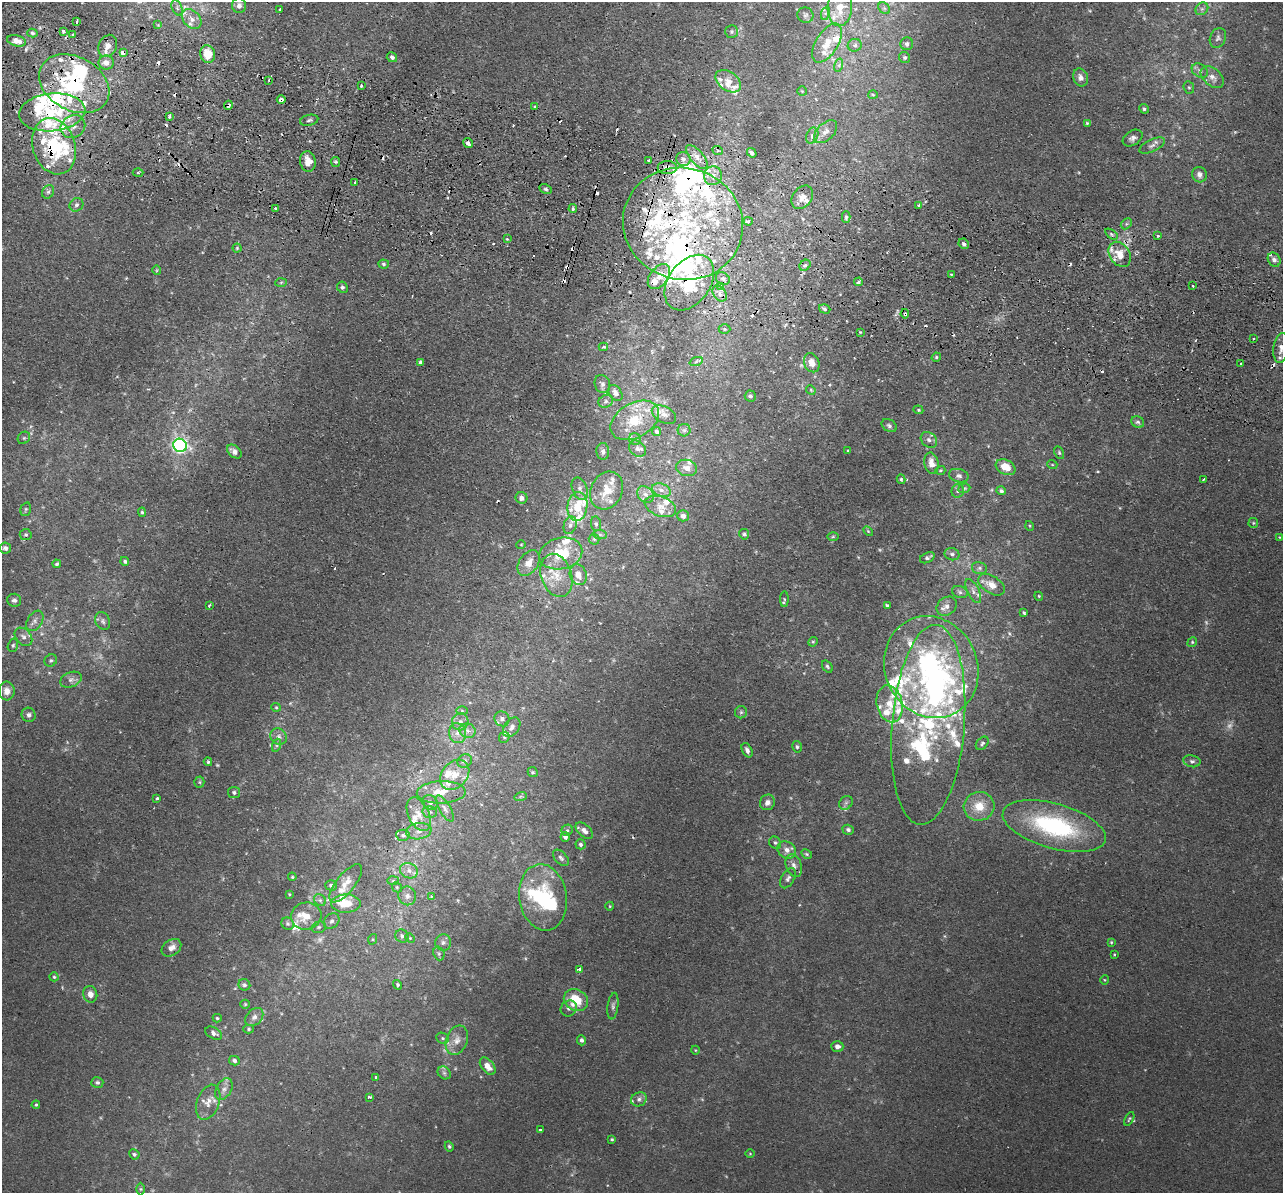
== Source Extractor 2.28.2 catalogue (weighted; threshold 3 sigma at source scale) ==
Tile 11 of 4 x 4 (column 3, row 3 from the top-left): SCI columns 2579-3859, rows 1499-2689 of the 5157 x 5256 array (HDU 1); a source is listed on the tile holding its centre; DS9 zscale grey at full resolution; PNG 1285 x 1195 px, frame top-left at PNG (2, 2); each listed source drawn as its Kron ellipse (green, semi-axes under 4 px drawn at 4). Shown black and unused: <1% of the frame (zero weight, under 2 of 3 exposures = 3% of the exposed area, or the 3 px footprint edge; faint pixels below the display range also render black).
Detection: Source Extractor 2.28.2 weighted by HDU 2 'WHT'; one run over the whole footprint, this tile lists its part. Background 0.0199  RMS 0.0051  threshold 0.0229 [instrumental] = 3 sigma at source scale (4.5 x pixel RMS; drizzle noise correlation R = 1.50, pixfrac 1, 0.05/0.05 arcsec/px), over >= 5 px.
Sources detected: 454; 9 too faint to see at this stretch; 5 inside a brighter object's white glare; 30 cosmic-ray / hot-pixel residue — neither listed nor drawn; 109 inside a brighter listed object's ellipse — not listed separately; the other 301 listed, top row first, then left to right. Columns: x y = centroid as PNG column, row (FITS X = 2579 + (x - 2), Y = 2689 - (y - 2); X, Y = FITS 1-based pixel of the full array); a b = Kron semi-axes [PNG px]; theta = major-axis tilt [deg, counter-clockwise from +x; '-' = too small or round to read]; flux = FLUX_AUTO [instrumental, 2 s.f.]
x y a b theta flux
239 6 7 7 - 2.2
177 8 8 5 -66 1.1
840 8 18 12 85 10
884 8 6 5 - 0.98
280 9 3 2 - 0.56
1202 9 7 5 43 1.3
826 13 7 4 71 1.1
805 15 8 7 - 1.4
192 19 11 8 -45 3.2
76 22 4 2 - 0.96
158 25 4 4 - 0.51
63 31 3 3 - 0.96
732 32 6 6 - 1.2
32 33 5 4 - 0.91
72 35 3 2 - 0.62
1218 38 10 8 67 1.9
16 41 9 5 -13 4.4
827 43 22 11 59 9.4
907 44 6 6 - 1.7
855 45 7 6 - 1.5
108 46 11 9 65 4.1
123 53 4 3 - 16
208 54 9 7 -76 10
392 57 5 5 - 1.5
904 57 6 5 - 0.87
106 63 7 7 - 3.7
839 65 7 4 73 1.1
1200 71 9 6 -33 2
1081 77 9 7 -69 2.5
1212 77 13 8 -42 3.6
269 80 4 3 - 0.49
728 81 14 9 -36 4.3
74 84 37 27 -28 55
361 86 3 3 - 1.2
1189 87 6 5 - 0.84
802 91 5 5 - 0.62
873 95 5 3 - 0.48
281 100 4 4 - 2
228 105 4 3 - 2.4
534 107 3 3 - 1.6
1144 109 5 4 - 0.95
52 112 33 19 6 28
170 116 3 3 - 1.4
309 120 9 5 14 1.3
1087 123 3 3 - 0.51
73 127 13 11 30 4.7
826 132 14 8 44 3.4
812 136 8 5 68 2.3
1133 138 11 7 32 2.1
468 143 5 3 - 2.4
1152 145 13 6 26 2.3
54 146 29 21 -72 35
718 151 5 3 - 0.73
752 153 5 3 - 1.5
697 157 14 6 -50 3.8
683 159 7 7 - 2.1
648 160 3 3 - 1.9
308 161 10 7 -81 5.8
336 162 5 4 - 0.77
667 168 9 6 0 2.8
138 173 5 3 - 0.68
1199 175 8 7 - 2.5
713 176 9 9 - 4.1
355 182 3 3 - 0.66
546 189 6 4 -27 0.95
48 192 7 5 61 1.2
802 197 13 9 52 3.6
76 205 7 6 - 1.5
919 205 3 3 - 1.4
275 208 3 2 - 0.5
573 209 4 3 - 0.93
846 217 6 4 -90 0.87
748 221 4 3 - 1.6
683 224 60 56 -16 110
1126 224 6 4 46 0.93
1111 234 7 3 -36 0.85
1158 236 3 2 - 0.86
507 239 3 3 - 0.67
964 244 5 4 - 1.2
237 248 4 4 - 0.63
1120 254 13 10 -56 7.5
1274 260 7 6 - 2.1
384 264 5 4 - 0.97
805 265 6 5 - 1
157 270 5 3 - 0.43
951 274 2 2 - 0.49
659 277 14 9 52 5.2
723 279 7 6 - 1.7
281 282 6 4 3 0.68
858 282 4 3 - 1.4
689 283 31 21 54 32
1193 286 3 2 - 0.81
342 287 6 5 - 1.1
721 287 4 3 - 2.5
720 293 9 6 -55 2.5
825 309 6 4 -19 1.1
905 314 4 3 - 1.3
724 329 6 5 - 0.75
860 332 3 3 - 0.46
1253 338 3 2 - 0.7
603 347 4 3 - 0.74
1281 348 15 7 82 3.8
936 357 5 4 - 0.71
420 362 4 3 - 1.2
696 362 7 4 20 0.95
812 363 10 7 -67 4.8
1240 363 3 2 - 0.68
602 384 9 7 -68 1.5
811 390 5 4 - 0.59
615 393 9 6 -56 2.6
750 396 5 5 - 1.3
606 401 7 6 - 1.6
918 410 5 4 - 0.61
664 415 13 8 -28 2.7
635 420 26 17 30 17
1138 422 7 5 -32 1.2
889 426 8 6 -33 1.3
684 430 6 6 - 1.2
657 432 4 4 - 1.4
24 438 7 5 44 1.2
635 439 6 6 - 1.2
929 440 9 7 -39 1.9
180 445 7 6 - 130
638 449 9 7 -36 1.9
603 451 8 6 -88 1.7
848 451 3 3 - 0.51
234 452 8 5 -41 3
1059 453 7 4 -64 0.86
931 463 11 7 -80 4.7
1052 464 5 3 - 0.48
1006 467 10 7 -28 8.5
687 468 10 8 -14 3.6
940 470 5 3 - 0.5
959 476 10 6 -14 1.7
901 479 5 4 - 0.74
1203 479 3 2 - 0.47
964 488 6 4 19 0.7
580 489 12 7 -67 2.5
607 490 20 15 62 10
661 490 10 6 -20 2.6
958 491 7 6 - 1.2
1001 491 5 4 - 1.2
645 494 9 7 -43 2.9
521 498 6 5 - 2.6
660 506 16 9 -20 5.3
577 507 14 10 83 11
26 509 7 5 73 0.84
142 512 4 4 - 0.8
683 516 6 5 - 3
1253 523 5 4 - 0.68
596 524 7 5 -81 1.1
570 525 9 6 71 1.8
1030 526 5 3 - 0.47
868 531 6 3 -45 0.52
744 534 5 5 - 1.3
26 535 6 5 - 0.97
600 535 7 4 -2 0.9
833 537 6 4 2 0.61
1280 537 4 3 - 0.55
594 539 5 5 - 0.86
521 545 4 4 - 0.54
5 548 6 5 - 1.7
561 554 22 15 13 20
952 554 7 6 - 1.4
927 558 8 5 25 1.6
125 561 4 4 - 1.1
529 563 14 9 56 5.8
57 564 4 4 - 0.79
979 568 8 6 -14 1.4
556 575 22 15 -71 12
578 575 10 8 -69 4.6
992 585 15 8 -33 5.7
973 591 13 6 -64 2.3
960 592 8 6 -20 1.5
1039 596 4 4 - 0.53
784 599 8 4 89 0.85
14 600 7 6 - 1.6
887 605 4 3 - 0.72
209 606 3 2 - 0.9
947 606 11 8 39 3.4
1024 613 3 3 - 0.73
35 621 11 7 58 2.6
103 621 9 7 -64 1.7
23 637 10 7 -47 2.2
813 642 5 4 - 0.65
1192 642 5 4 - 0.68
13 645 7 5 74 0.96
51 660 6 6 - 1
827 666 6 4 -52 0.9
931 667 52 46 -64 110
71 680 11 7 22 2.3
7 691 9 8 - 3.9
890 704 19 13 -79 8.2
276 707 5 4 - 0.62
462 711 6 4 -2 0.66
741 712 6 6 - 1.2
29 715 7 7 - 1.8
502 719 8 7 - 2.4
460 722 9 8 - 2.4
928 725 100 36 85 110
512 727 11 7 54 2.7
467 731 8 7 - 2.3
458 733 10 8 -75 3.2
279 737 9 7 -44 2.1
504 737 6 5 - 0.83
982 743 7 5 47 1.1
277 745 7 4 71 0.92
797 747 6 4 -75 0.87
747 750 7 5 -63 1.8
465 761 7 6 - 1.5
1192 761 8 6 -10 1.5
208 762 4 3 - 0.73
533 772 5 4 - 0.74
455 775 16 12 48 8.5
199 782 5 5 - 0.74
234 792 6 5 - 1.3
441 792 24 11 2 10
521 796 6 4 18 0.77
157 798 3 3 - 1.2
430 802 8 7 - 2
767 802 8 7 - 2.6
846 803 7 6 - 1.5
979 806 15 14 - 9.5
445 808 15 5 -59 2.6
430 812 7 5 1 1.5
419 814 18 10 -65 6.2
1054 826 53 22 -16 68
567 830 6 5 - 0.92
848 830 5 5 - 1.3
419 831 13 8 9 3.7
584 831 10 6 -42 2.2
403 835 6 5 - 1.2
565 837 5 4 - 1.6
775 843 6 5 - 1.1
581 844 5 5 - 1.1
787 850 10 8 -35 3.6
807 854 6 4 -27 0.78
561 858 10 6 -46 1.4
794 866 12 7 -72 2.7
409 871 9 7 -26 2.8
292 877 4 3 - 0.58
788 878 11 6 60 1.7
393 881 6 4 2 0.74
346 883 23 9 51 5.7
331 885 6 5 - 1.2
397 887 5 4 - 0.62
289 894 3 2 - 0.41
407 896 9 9 - 2.8
431 897 3 3 - 1.3
543 897 33 24 -81 37
320 900 6 5 - 1.2
346 903 14 9 1 10
610 906 4 3 - 0.42
306 916 15 13 15 7.9
332 921 9 7 46 1.7
288 924 6 6 - 1.2
319 927 7 5 15 1
402 936 7 6 - 1.6
410 938 5 4 - 0.64
373 939 5 3 - 0.55
443 942 8 8 - 1.8
1111 942 3 3 - 0.55
171 948 11 7 36 3.7
439 953 7 5 -70 1.2
1114 955 3 2 - 0.6
580 970 4 3 - 5.4
54 977 4 4 - 0.78
1104 980 5 3 - 0.44
244 985 6 5 - 1.2
398 985 5 4 - 1
90 994 8 7 - 3.6
576 1000 12 10 -30 16
245 1004 5 4 - 0.64
613 1006 13 5 83 1.7
569 1008 8 7 - 1.7
254 1017 10 7 46 2.4
217 1018 4 4 - 0.68
249 1029 5 4 - 0.89
214 1033 9 5 -29 1.9
443 1038 7 5 -22 0.92
457 1040 15 10 70 5
581 1040 5 4 - 1.4
837 1046 6 5 - 2.2
695 1050 4 3 - 0.42
234 1061 5 4 - 1.6
488 1066 10 6 -51 5
444 1073 7 5 -44 1.2
376 1077 3 3 - 0.98
97 1082 6 5 - 1.2
224 1089 11 7 60 2.7
370 1097 3 3 - 1.9
639 1099 8 6 28 1.9
208 1102 18 11 70 5.8
36 1105 4 3 - 0.65
1129 1119 7 3 62 0.72
540 1129 3 3 - 1.3
612 1139 3 2 - 0.57
449 1146 5 4 - 0.84
134 1154 5 5 - 1
750 1154 5 3 - 0.43
141 1189 6 4 -90 0.75
Overlapping masked pixels (flux is a lower limit): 11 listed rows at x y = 123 53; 74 84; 281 100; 228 105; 52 112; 468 143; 54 146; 667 168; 683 224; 689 283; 905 314
Isophote crosses this tile's border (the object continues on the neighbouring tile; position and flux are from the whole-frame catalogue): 1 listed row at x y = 1281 348